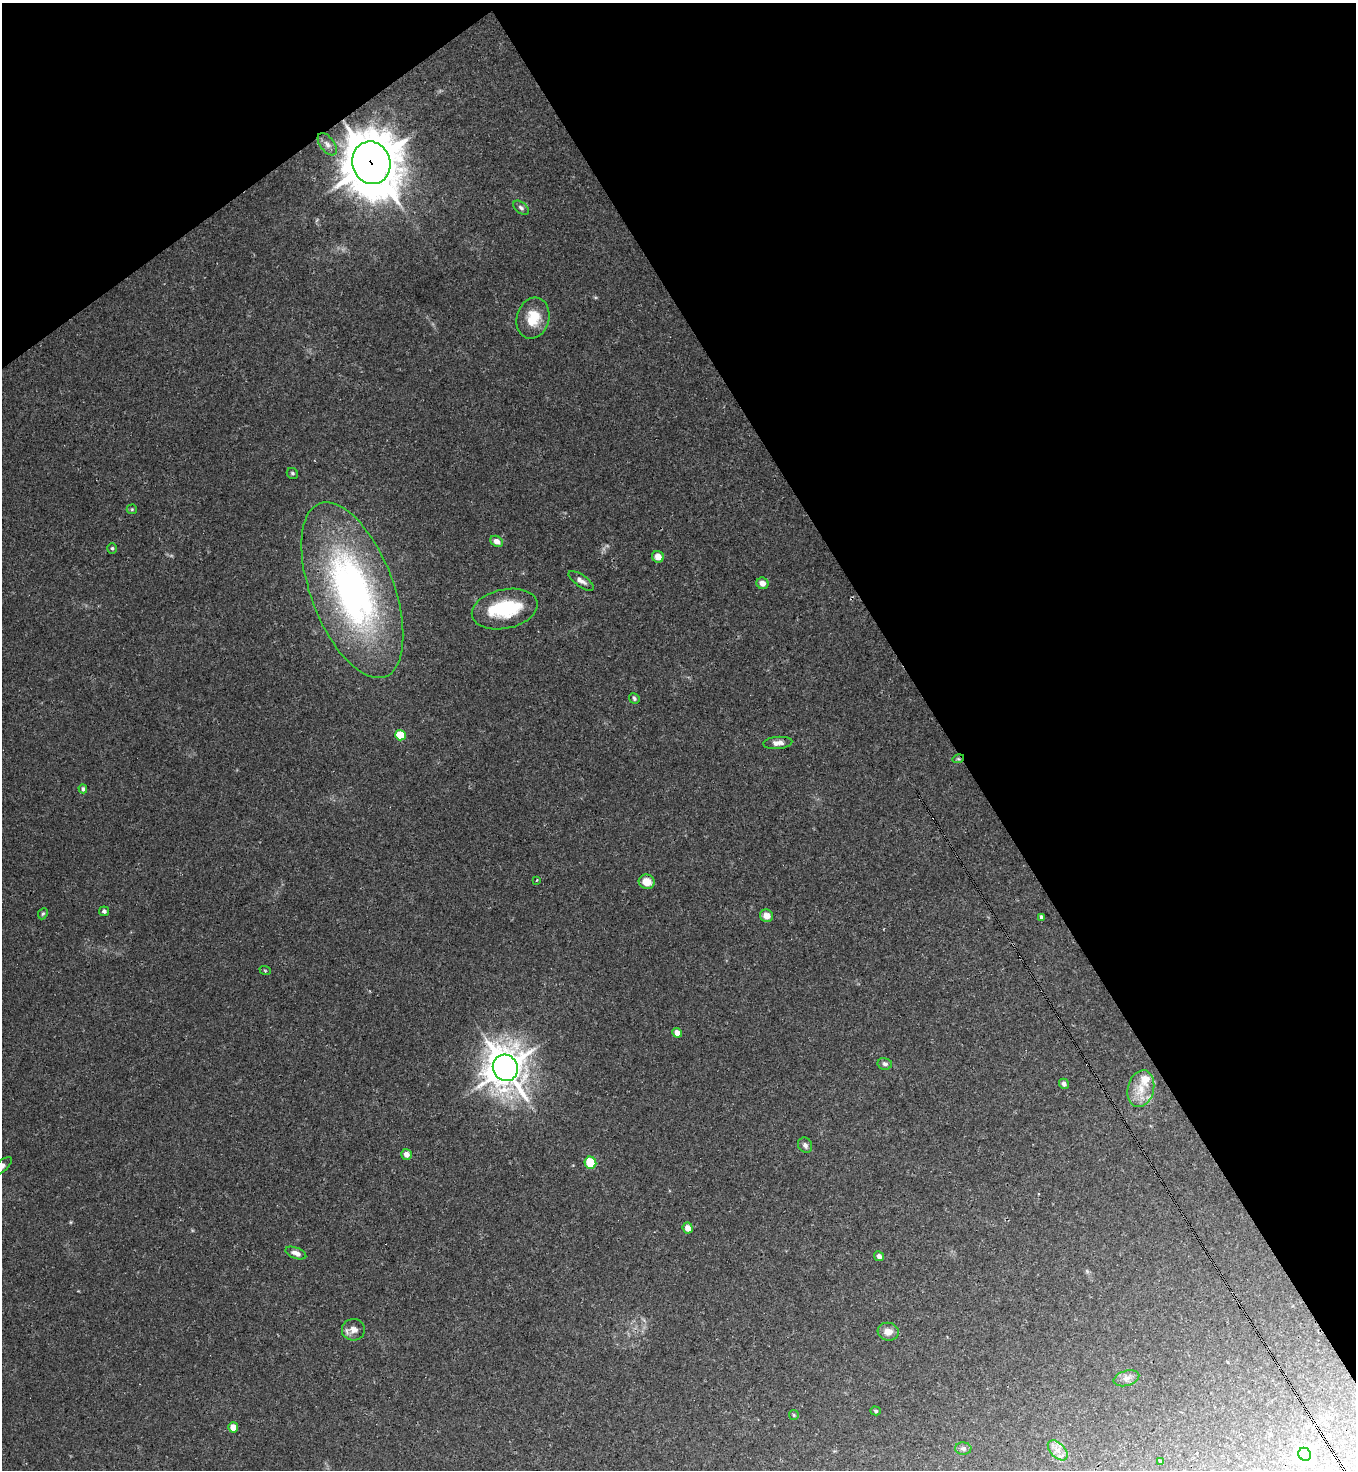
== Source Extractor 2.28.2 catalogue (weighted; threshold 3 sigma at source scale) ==
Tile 3 of 4 x 4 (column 3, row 1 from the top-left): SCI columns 3003-4356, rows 4404-5871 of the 5867 x 5873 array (HDU 1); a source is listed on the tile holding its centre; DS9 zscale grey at full resolution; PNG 1358 x 1472 px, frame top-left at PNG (2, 3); each listed source drawn as its Kron ellipse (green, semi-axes under 4 px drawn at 4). Shown black and unused: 35% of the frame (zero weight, under 3 of 4 exposures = <1% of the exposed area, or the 3 px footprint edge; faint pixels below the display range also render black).
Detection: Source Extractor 2.28.2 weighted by HDU 2 'WHT'; one run over the whole footprint, this tile lists its part. Background 0.029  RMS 0.003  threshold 0.0133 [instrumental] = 3 sigma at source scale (4.5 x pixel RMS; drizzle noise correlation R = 1.50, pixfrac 1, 0.05/0.05 arcsec/px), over >= 5 px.
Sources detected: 49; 1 inside a brighter object's white glare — neither listed nor drawn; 1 inside a brighter listed object's ellipse — not listed separately; the other 47 listed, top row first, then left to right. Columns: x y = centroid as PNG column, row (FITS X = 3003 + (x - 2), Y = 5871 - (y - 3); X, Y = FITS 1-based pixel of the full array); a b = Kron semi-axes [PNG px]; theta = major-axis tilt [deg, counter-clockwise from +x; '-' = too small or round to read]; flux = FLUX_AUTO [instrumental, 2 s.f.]
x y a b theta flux
327 144 13 7 -53 1.5
371 163 21 19 -73 1300
521 208 9 5 -39 0.81
533 318 21 16 75 7.3
292 473 6 5 - 0.51
132 509 5 5 - 0.34
497 541 7 5 -30 1.9
112 548 5 4 - 0.47
658 557 6 5 - 2.5
581 581 15 6 -35 1.5
762 583 6 5 - 1.7
352 590 93 41 -69 110
505 609 33 19 12 17
634 698 6 5 - 0.55
400 735 5 5 - 8.4
778 743 14 6 4 1.9
958 759 6 3 17 0.34
83 789 4 4 - 0.62
537 880 3 2 - 0.55
647 882 8 7 - 3.6
104 911 5 5 - 0.7
43 914 6 4 66 0.43
766 916 7 6 - 2.3
1041 917 4 3 - 0.72
265 970 6 3 -20 0.3
677 1033 5 4 - 1.9
885 1064 7 5 -11 0.7
505 1068 13 12 - 640
1064 1084 5 5 - 0.93
1141 1089 19 13 76 5.4
805 1145 8 6 -58 1.1
406 1154 5 5 - 1.4
590 1163 6 5 - 11
2 1166 12 5 39 1.1
688 1228 5 5 - 2.1
296 1253 11 5 -21 1.6
879 1256 5 4 - 1
353 1330 11 11 - 2.2
888 1332 10 8 -15 2.4
1126 1378 13 7 17 1.7
876 1411 5 4 - 0.47
794 1415 5 5 - 0.37
233 1427 5 5 - 3.2
963 1449 8 6 -1 0.82
1058 1450 12 7 -45 2.3
1305 1454 7 6 - 90
1160 1461 4 3 - 0.55
Overlapping masked pixels (flux is a lower limit): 2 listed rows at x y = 371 163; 958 759
Isophote crosses this tile's border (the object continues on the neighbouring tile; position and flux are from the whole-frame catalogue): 1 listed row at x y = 2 1166